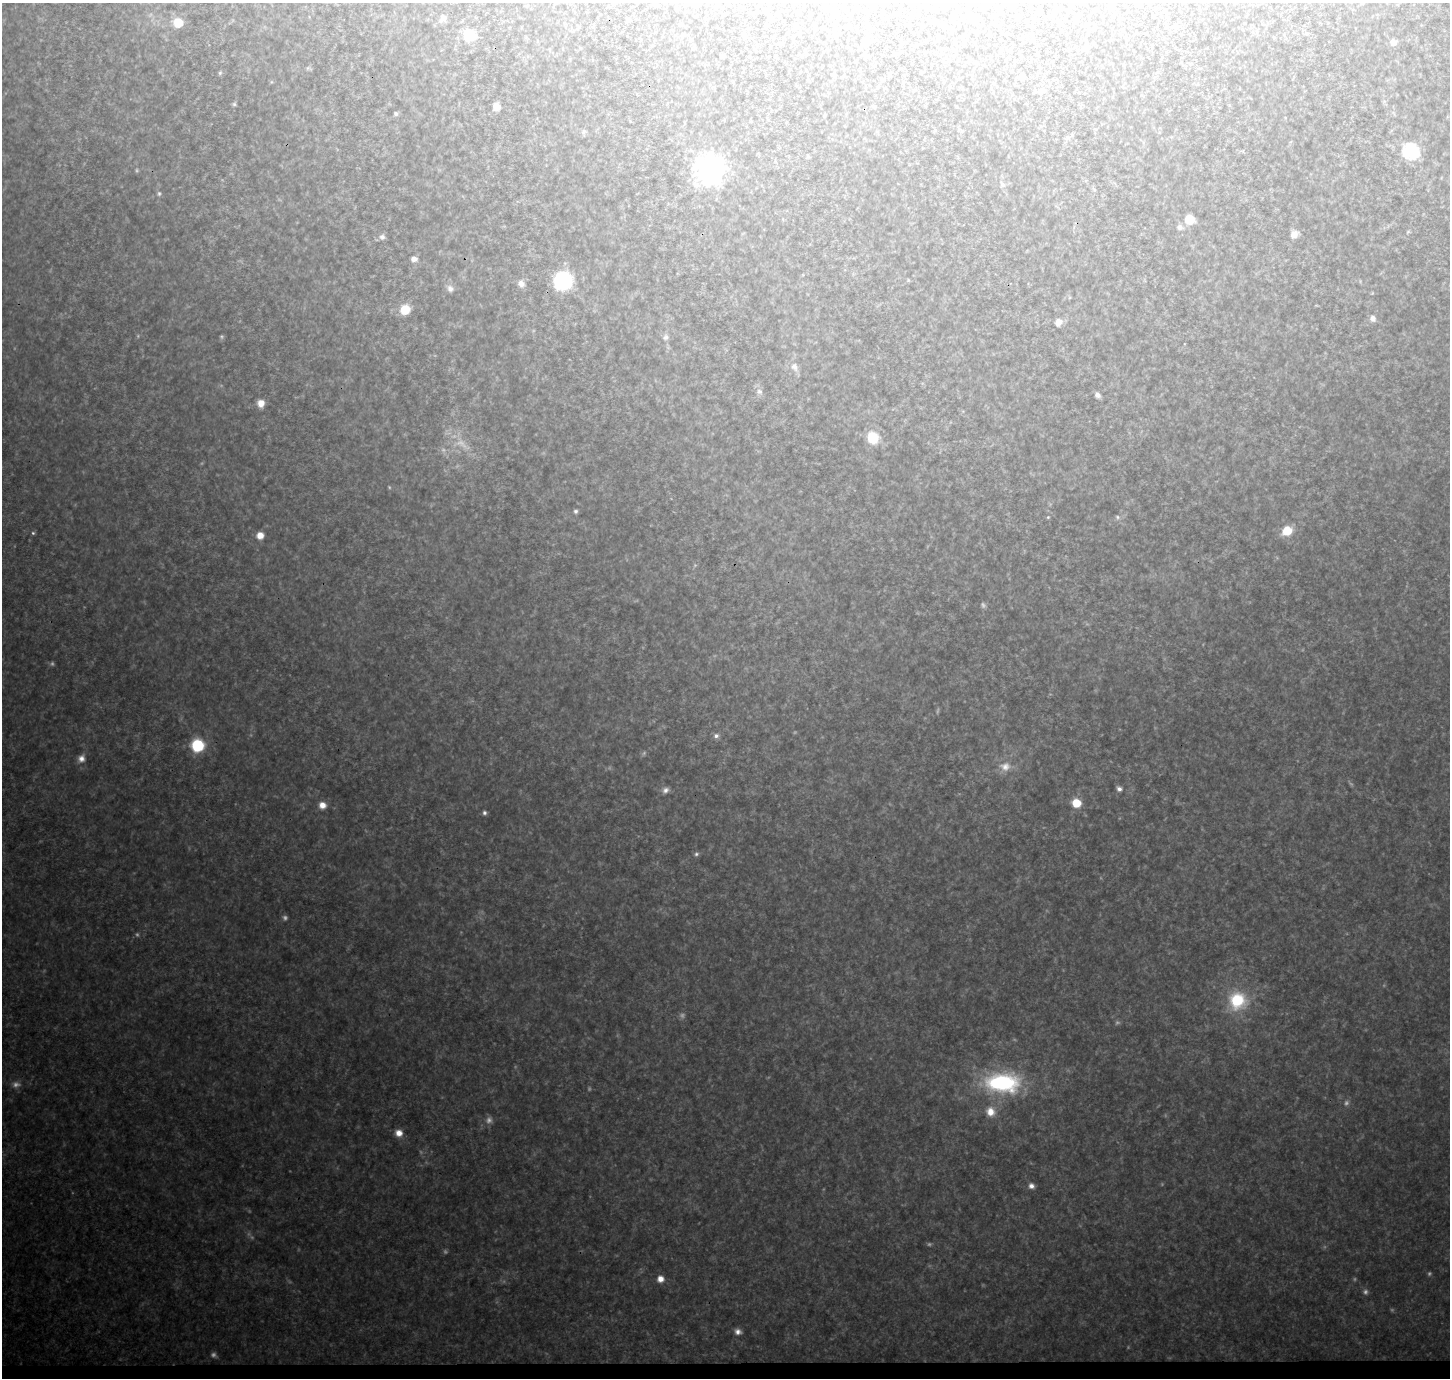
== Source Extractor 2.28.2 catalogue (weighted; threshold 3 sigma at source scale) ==
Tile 8 of 3 x 3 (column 2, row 3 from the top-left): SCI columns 1453-2900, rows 261-1636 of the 4360 x 4647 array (HDU 1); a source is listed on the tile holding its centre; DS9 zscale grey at full resolution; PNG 1452 x 1380 px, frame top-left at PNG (2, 3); no overlay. Shown black and unused: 1% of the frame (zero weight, under 3 of 4 exposures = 4% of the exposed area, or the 3 px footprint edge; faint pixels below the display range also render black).
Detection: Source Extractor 2.28.2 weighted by HDU 2 'WHT'; one run over the whole footprint, this tile lists its part. Background 0.134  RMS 0.0091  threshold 0.0409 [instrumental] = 3 sigma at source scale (4.5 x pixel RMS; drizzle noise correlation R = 1.50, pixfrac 1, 0.0396/0.0396 arcsec/px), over >= 5 px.
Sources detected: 81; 24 too faint to see at this stretch — not listed; the other 57 listed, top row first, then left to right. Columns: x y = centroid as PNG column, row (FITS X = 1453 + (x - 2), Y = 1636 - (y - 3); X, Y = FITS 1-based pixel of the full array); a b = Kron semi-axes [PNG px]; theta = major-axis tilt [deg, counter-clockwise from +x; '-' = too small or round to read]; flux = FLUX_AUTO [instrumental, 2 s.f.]
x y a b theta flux
769 17 7 5 76 2.5
443 18 7 6 - 4.5
178 23 8 8 - 22
469 35 8 7 - 44
865 41 9 7 -59 3.7
1393 43 7 6 - 4.2
721 55 5 4 - 1.3
220 73 6 4 46 1.3
1022 77 5 5 - 6.8
234 104 5 5 - 1.4
496 107 6 5 - 8.7
396 114 5 5 - 1.7
583 132 7 4 71 1.6
1410 151 7 7 - 200
709 170 9 9 - 1100
1002 184 9 5 -53 2
159 193 7 5 90 1.7
1190 219 6 6 - 26
1180 227 7 6 - 3.3
1408 232 6 4 19 1
1294 234 10 8 53 6
382 237 8 8 - 3.2
414 259 6 5 - 5.3
563 281 15 14 - 79
521 283 10 8 -56 5.8
450 289 9 9 - 4.3
405 309 9 8 - 22
1373 318 7 7 - 4.6
1058 322 7 6 - 6.3
666 337 8 7 - 2.8
794 367 13 9 -65 5.6
759 392 9 8 - 3.5
1097 395 7 6 - 3.7
261 403 8 8 - 8.3
873 438 8 8 - 42
576 511 5 5 - 1.9
1048 517 4 3 - 0.88
1117 517 7 5 -24 1.8
1287 531 8 7 - 24
33 533 4 4 - 1.2
260 535 6 6 - 10
716 736 8 7 - 3.3
198 745 10 10 - 54
81 758 10 9 - 6.1
1005 766 16 13 3 11
1119 789 5 5 - 4.1
665 790 9 7 38 4.2
1076 803 7 7 - 23
322 805 8 7 - 8.4
484 813 6 5 - 2.2
1237 1000 22 21 - 47
1002 1083 36 20 -2 110
990 1112 12 11 - 10
399 1133 8 7 - 8.7
1031 1186 6 6 - 4.5
660 1279 7 7 - 7.8
738 1332 8 7 - 4.4